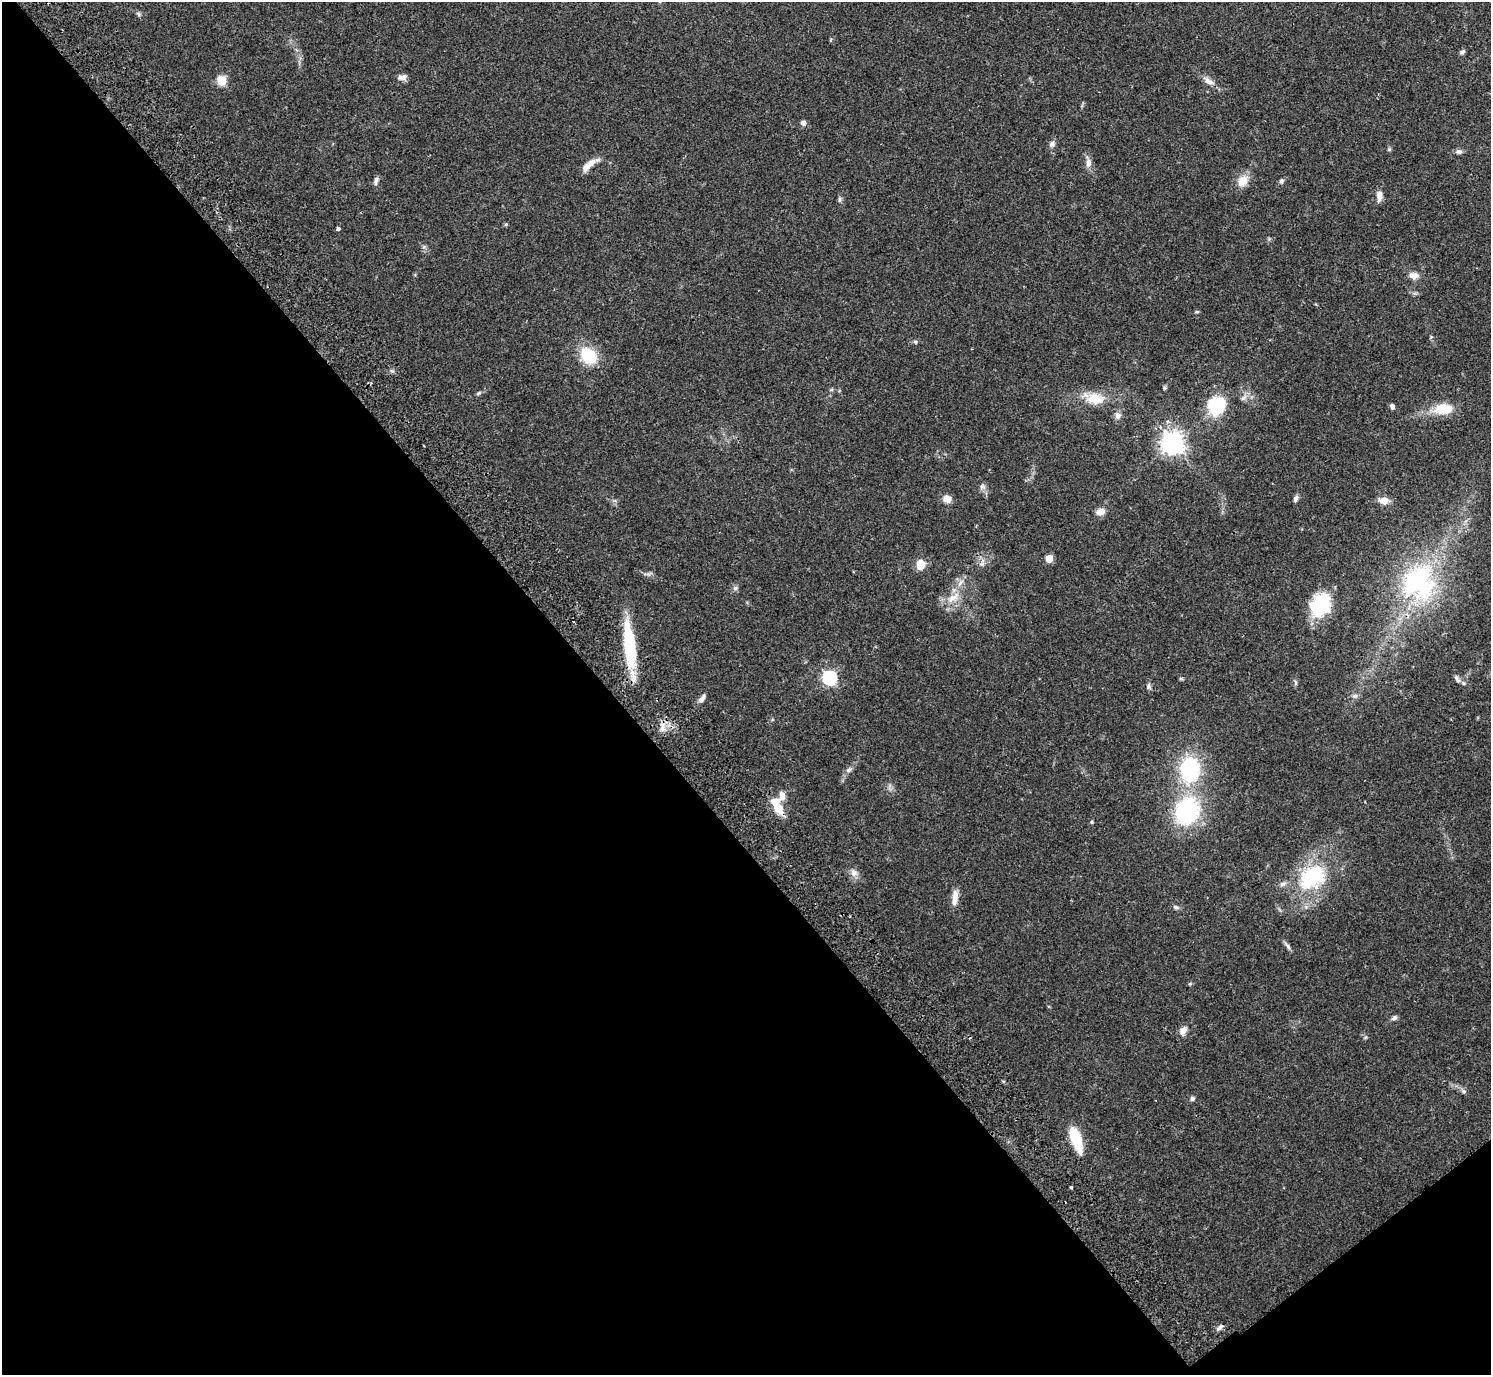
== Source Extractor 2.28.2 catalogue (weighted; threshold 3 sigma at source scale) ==
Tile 14 of 4 x 4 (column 2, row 4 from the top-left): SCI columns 1536-3024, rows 203-1575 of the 6052 x 6035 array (HDU 1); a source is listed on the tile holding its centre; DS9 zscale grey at full resolution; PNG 1493 x 1377 px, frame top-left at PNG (2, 2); no overlay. Shown black and unused: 42% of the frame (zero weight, under 2 of 3 exposures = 3% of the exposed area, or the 3 px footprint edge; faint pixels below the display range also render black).
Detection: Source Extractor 2.28.2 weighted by HDU 2 'WHT'; one run over the whole footprint, this tile lists its part. Background 0.0812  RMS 0.0059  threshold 0.0267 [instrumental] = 3 sigma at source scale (4.5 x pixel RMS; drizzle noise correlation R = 1.50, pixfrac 1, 0.05/0.05 arcsec/px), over >= 5 px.
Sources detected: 71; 1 inside a brighter object's white glare — not listed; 3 inside a brighter listed object's ellipse — not listed separately; the other 67 listed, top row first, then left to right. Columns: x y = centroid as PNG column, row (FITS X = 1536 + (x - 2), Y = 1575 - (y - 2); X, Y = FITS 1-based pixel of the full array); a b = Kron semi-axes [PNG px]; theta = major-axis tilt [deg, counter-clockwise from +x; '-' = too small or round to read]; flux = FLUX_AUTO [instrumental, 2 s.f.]
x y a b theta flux
138 14 7 5 -25 1.1
1462 52 7 5 19 1.3
402 77 12 7 12 2.9
221 81 5 5 - 30
1208 81 17 8 -34 3.9
803 123 5 5 - 2.4
1052 144 8 7 - 2
1389 149 6 5 - 0.81
1458 152 9 6 -6 1.7
591 163 25 8 30 5.2
1088 163 13 7 88 3.3
376 180 11 5 71 1.8
1243 180 16 12 52 7.1
1281 181 6 5 - 1.4
1379 196 13 7 84 3.9
839 199 8 4 89 1.1
506 224 6 4 18 0.62
338 229 4 3 - 2.3
1414 275 12 8 -4 3.6
915 342 6 5 - 0.86
588 356 22 16 -49 21
1164 388 5 5 - 0.8
478 393 7 4 21 0.98
1095 399 26 16 -1 13
1217 405 19 16 46 31
1392 406 6 5 - 1.7
1443 409 25 13 5 14
1118 415 10 8 -75 2.8
1173 443 8 8 - 440
982 487 8 6 11 1.7
1295 498 8 5 67 1.8
947 499 10 9 - 4.2
1383 501 14 9 -11 4.6
1100 512 10 7 7 4.4
1049 559 5 5 - 12
982 563 10 7 56 2.5
920 565 9 7 83 9.6
1418 581 48 29 49 80
735 588 8 5 27 1.4
953 597 22 8 34 7.5
1320 605 25 19 57 32
629 645 51 11 -84 42
829 678 6 6 - 94
1181 678 6 4 0 0.67
1457 679 12 5 -55 1.9
1295 683 8 4 -81 1
1148 686 9 6 -84 1.4
1355 696 8 6 19 1.6
702 698 13 6 56 2.6
662 728 11 6 84 3.4
1190 769 20 15 86 58
849 770 10 6 38 2
782 795 13 8 86 3.9
778 808 13 9 -54 11
1187 811 22 18 67 75
1092 822 5 4 - 0.66
854 873 11 9 -59 3.5
1312 877 41 30 38 46
955 898 21 7 84 5.1
1176 907 8 6 -13 1.4
1287 946 13 5 -51 1.7
1394 1018 8 5 32 1.5
1183 1030 12 8 51 3.6
1192 1099 5 5 - 1.3
1076 1139 26 10 -69 22
1071 1187 3 3 - 2.6
1220 1327 10 4 45 1.6
Overlapping masked pixels (flux is a lower limit): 1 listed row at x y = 629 645